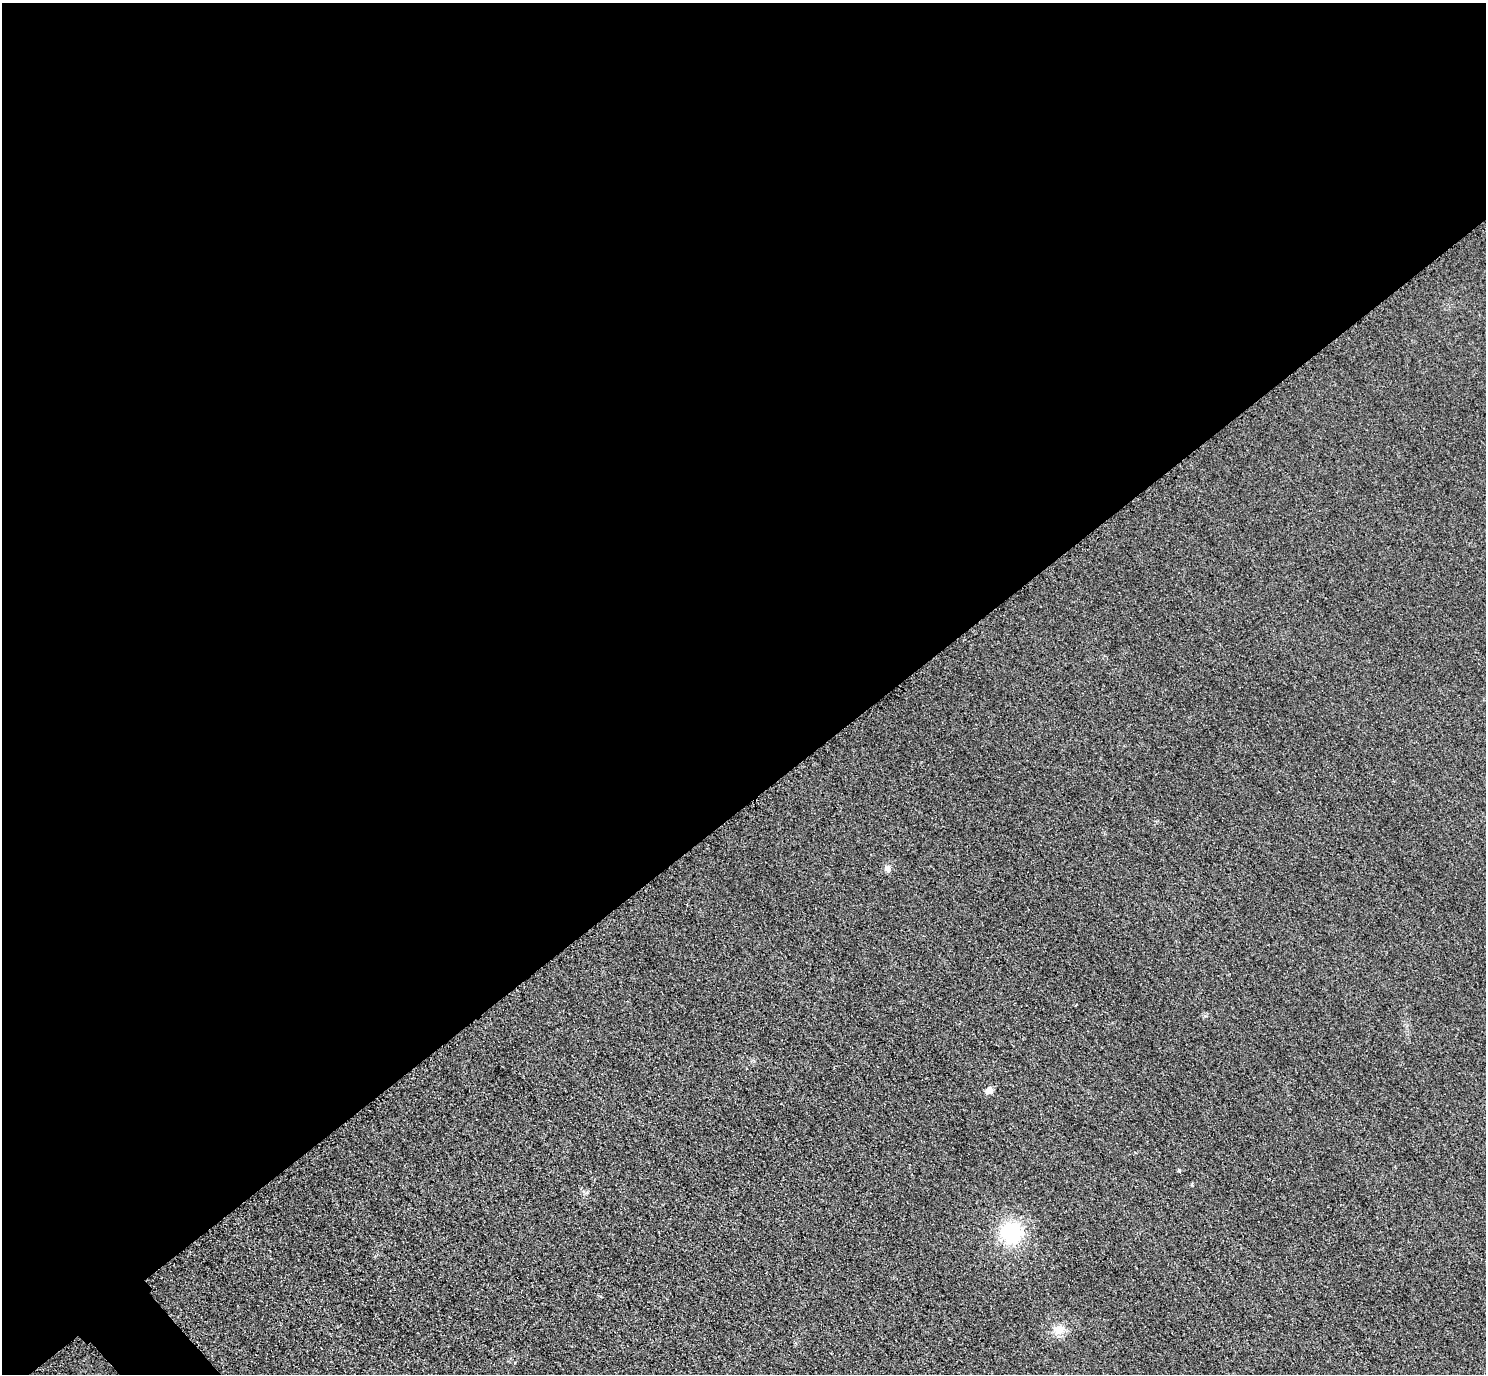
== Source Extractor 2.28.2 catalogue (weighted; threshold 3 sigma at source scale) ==
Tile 2 of 4 x 4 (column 2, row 1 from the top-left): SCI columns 1515-2998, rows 4440-5811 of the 5997 x 5994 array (HDU 1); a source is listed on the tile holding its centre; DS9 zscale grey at full resolution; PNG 1488 x 1376 px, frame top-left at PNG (2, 3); no overlay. Shown black and unused: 59% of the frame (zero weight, under 3 of 4 exposures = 3% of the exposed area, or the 3 px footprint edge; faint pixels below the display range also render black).
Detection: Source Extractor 2.28.2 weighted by HDU 2 'WHT'; one run over the whole footprint, this tile lists its part. Background 0.0469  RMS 0.017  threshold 0.0777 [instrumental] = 3 sigma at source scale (4.5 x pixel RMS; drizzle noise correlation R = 1.50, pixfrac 1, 0.05/0.05 arcsec/px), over >= 5 px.
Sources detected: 5; all 5 listed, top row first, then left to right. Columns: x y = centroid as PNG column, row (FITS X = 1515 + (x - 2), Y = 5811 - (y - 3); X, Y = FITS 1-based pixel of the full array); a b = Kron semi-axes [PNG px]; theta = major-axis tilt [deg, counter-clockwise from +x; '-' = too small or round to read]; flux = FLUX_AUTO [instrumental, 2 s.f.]
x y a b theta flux
888 868 9 7 -82 5.8
989 1090 5 5 - 27
1179 1170 4 4 - 2.5
1011 1232 19 19 - 110
1060 1329 13 11 46 15